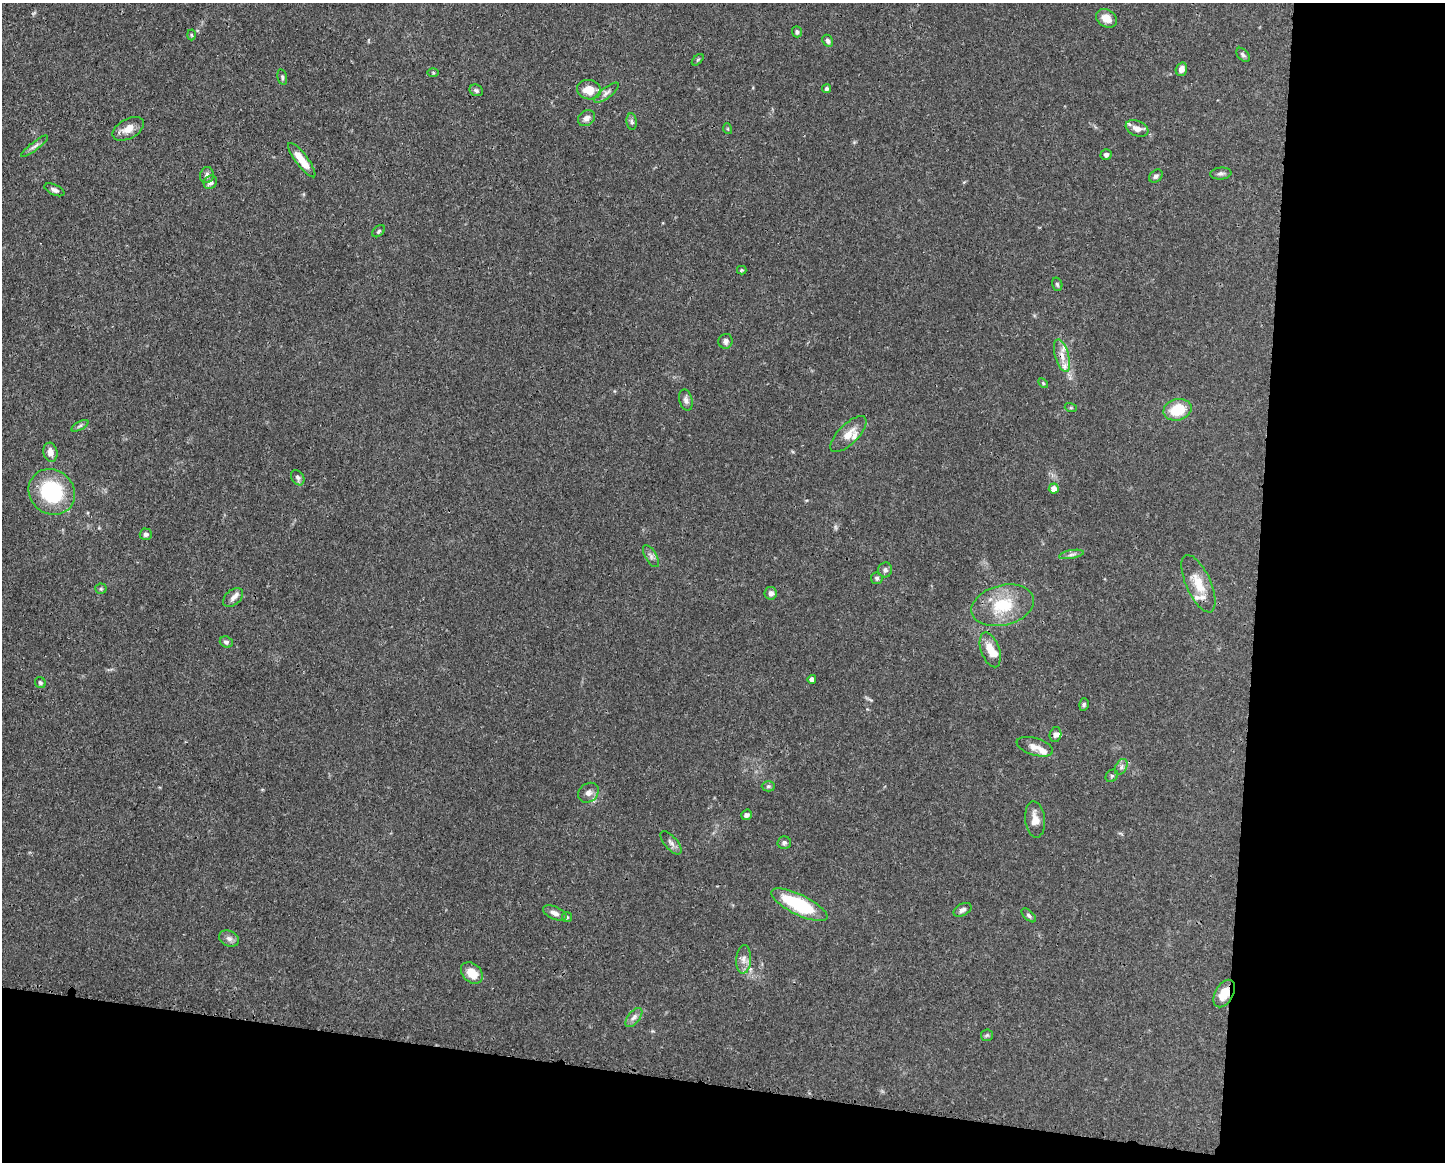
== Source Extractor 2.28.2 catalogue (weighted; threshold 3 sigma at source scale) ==
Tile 12 of 3 x 4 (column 3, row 4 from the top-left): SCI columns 3001-4443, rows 6-1165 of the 4668 x 4652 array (HDU 1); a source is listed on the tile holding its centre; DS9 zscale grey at full resolution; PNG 1447 x 1164 px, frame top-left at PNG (2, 3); each listed source drawn as its Kron ellipse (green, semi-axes under 4 px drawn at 4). Shown black and unused: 20% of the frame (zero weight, under 3 of 4 exposures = <1% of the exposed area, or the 3 px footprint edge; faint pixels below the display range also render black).
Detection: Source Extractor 2.28.2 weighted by HDU 2 'WHT'; one run over the whole footprint, this tile lists its part. Background 0.0443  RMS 0.0029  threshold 0.0129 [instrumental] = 3 sigma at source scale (4.5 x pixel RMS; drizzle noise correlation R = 1.50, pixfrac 1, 0.05/0.05 arcsec/px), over >= 5 px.
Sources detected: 87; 1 too faint to see at this stretch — neither listed nor drawn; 9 inside a brighter listed object's ellipse — not listed separately; the other 77 listed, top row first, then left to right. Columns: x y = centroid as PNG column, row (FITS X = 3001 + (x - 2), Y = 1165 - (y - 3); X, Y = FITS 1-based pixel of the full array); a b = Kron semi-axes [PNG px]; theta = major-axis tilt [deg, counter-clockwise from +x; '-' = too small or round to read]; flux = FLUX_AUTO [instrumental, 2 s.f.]
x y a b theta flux
1107 18 11 8 -32 3
797 32 5 5 - 0.63
191 35 5 3 - 0.29
828 41 6 5 - 0.75
1243 55 8 5 -49 0.7
698 60 7 4 45 0.38
1181 69 7 5 72 1.7
433 73 6 4 -1 0.32
282 77 8 4 -78 0.53
826 89 4 4 - 0.58
476 90 7 5 -26 0.61
589 90 12 9 -11 4.2
606 93 15 5 38 1.2
586 118 9 7 37 1.4
632 122 8 5 -84 0.6
1137 128 12 7 -23 2.1
128 129 17 10 28 3
728 129 5 3 - 0.31
34 146 17 3 38 0.97
1106 155 5 5 - 0.88
302 160 21 6 -53 4.5
1221 173 10 6 6 0.83
207 175 8 7 - 1.2
1156 176 7 5 41 0.72
210 182 7 6 - 1.3
54 190 10 5 -24 1
379 231 7 5 42 0.5
742 270 5 3 - 0.39
1057 284 7 5 -73 0.54
726 341 7 7 - 1
1062 356 17 6 -74 2.5
1043 383 6 3 -46 0.31
686 400 11 6 -75 1.1
1071 408 6 4 -18 0.35
1177 410 14 10 15 8.7
80 426 9 3 29 0.55
848 434 23 10 45 3.5
50 452 9 7 -76 1.8
298 478 8 6 -57 0.87
1054 489 5 5 - 2.1
52 492 24 22 -40 23
146 534 6 6 - 0.87
1071 554 12 4 10 0.85
651 556 12 5 -60 1
885 570 7 7 - 0.85
877 578 6 6 - 0.61
1198 584 31 12 -66 6
101 589 5 5 - 0.43
771 593 6 6 - 1.2
233 598 11 7 42 1.3
1003 605 32 20 14 12
226 642 6 5 - 0.75
990 650 18 9 -71 3.7
812 679 4 4 - 1.4
40 683 6 5 - 0.56
1084 704 6 4 75 0.5
1055 735 8 6 78 0.88
1035 747 19 8 -17 2.4
1121 767 8 5 62 0.88
1112 776 7 5 45 0.51
768 786 7 5 1 0.5
588 793 11 9 40 1.4
747 815 6 5 - 0.79
1035 819 18 10 -85 2.9
671 843 14 6 -49 1.2
784 843 6 6 - 0.69
799 905 31 10 -26 18
963 910 9 6 29 1.1
555 913 12 6 -23 1.5
1029 915 9 4 -43 0.68
567 917 5 5 - 0.4
229 938 10 7 -23 1.3
744 959 14 7 86 1.8
472 973 12 9 -42 4.4
1224 994 15 9 61 4.3
634 1017 11 6 51 1.2
987 1035 6 5 - 0.48
Overlapping masked pixels (flux is a lower limit): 2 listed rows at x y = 1062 356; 1224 994